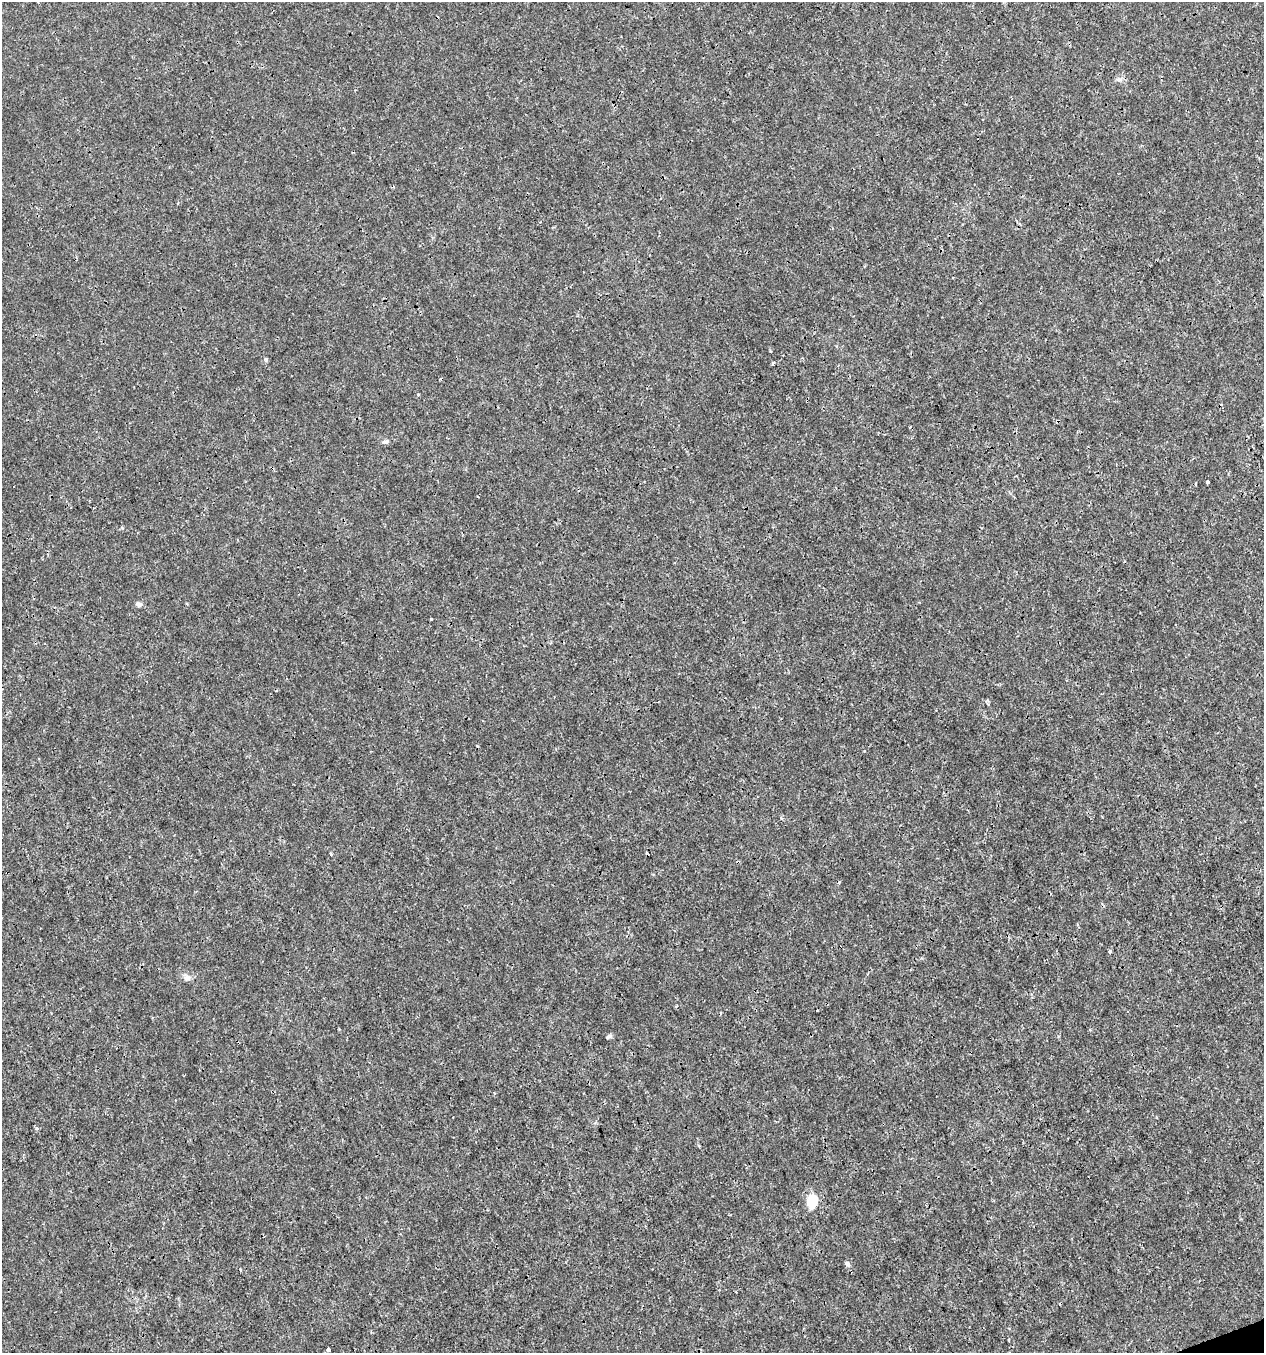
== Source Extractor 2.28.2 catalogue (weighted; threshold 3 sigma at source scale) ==
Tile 6 of 4 x 4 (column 2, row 2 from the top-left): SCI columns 1383-2644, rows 2704-4054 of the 5236 x 5408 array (HDU 1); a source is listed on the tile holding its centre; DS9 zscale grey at full resolution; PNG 1266 x 1355 px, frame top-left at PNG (2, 2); no overlay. Shown black and unused: <1% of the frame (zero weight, under 3 of 4 exposures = <1% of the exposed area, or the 3 px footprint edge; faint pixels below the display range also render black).
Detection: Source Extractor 2.28.2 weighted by HDU 2 'WHT'; one run over the whole footprint, this tile lists its part. Background 6.55e-04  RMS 8.6e-04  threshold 0.00388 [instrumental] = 3 sigma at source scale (4.5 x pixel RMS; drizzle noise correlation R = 1.50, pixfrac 1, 0.0396/0.0396 arcsec/px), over >= 5 px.
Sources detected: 19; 1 cosmic-ray / hot-pixel residue — not listed; the other 18 listed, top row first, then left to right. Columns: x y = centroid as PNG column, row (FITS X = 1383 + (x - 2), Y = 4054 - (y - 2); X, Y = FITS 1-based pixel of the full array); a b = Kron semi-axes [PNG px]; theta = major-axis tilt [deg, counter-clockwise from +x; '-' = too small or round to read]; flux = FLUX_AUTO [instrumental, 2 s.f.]
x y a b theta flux
1119 80 8 5 -16 0.24
266 359 5 5 - 0.12
773 363 4 3 - 0.13
386 441 9 5 20 0.24
1207 482 3 3 - 0.16
139 604 8 6 1 0.28
431 619 3 3 - 0.14
864 751 4 2 - 0.062
781 818 5 3 - 0.094
331 854 4 3 - 0.1
1110 951 4 3 - 0.18
187 978 10 8 -9 0.4
676 1006 4 3 - 0.097
609 1037 8 4 40 0.15
812 1202 14 9 72 2
847 1264 7 6 - 0.23
241 1270 4 2 - 0.075
328 1349 5 3 - 0.22